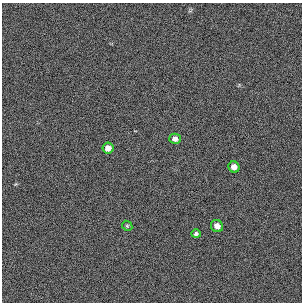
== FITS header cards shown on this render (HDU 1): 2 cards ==
NAXIS1  =                  300 / length of original image axis
NAXIS2  =                  300 / length of original image axis

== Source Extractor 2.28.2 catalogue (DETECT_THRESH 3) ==
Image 300 x 300 px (HDU 1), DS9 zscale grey, 1 PNG px = 1 image px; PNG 304 x 304 px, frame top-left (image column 1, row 300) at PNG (2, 3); each listed source drawn as its Kron ellipse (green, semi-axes under 4 px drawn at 4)
Background 384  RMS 66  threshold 199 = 3 sigma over >= 5 px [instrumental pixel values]
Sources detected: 6; all 6 listed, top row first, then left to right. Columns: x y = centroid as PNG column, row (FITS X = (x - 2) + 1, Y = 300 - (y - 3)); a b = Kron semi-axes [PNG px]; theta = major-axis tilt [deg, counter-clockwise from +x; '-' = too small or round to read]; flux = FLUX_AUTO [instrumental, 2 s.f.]
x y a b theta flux
175 139 6 5 - 18000
108 148 6 5 - 25000
234 167 6 5 - 27000
127 226 5 4 - 6300
217 226 6 6 - 26000
196 234 5 4 - 11000